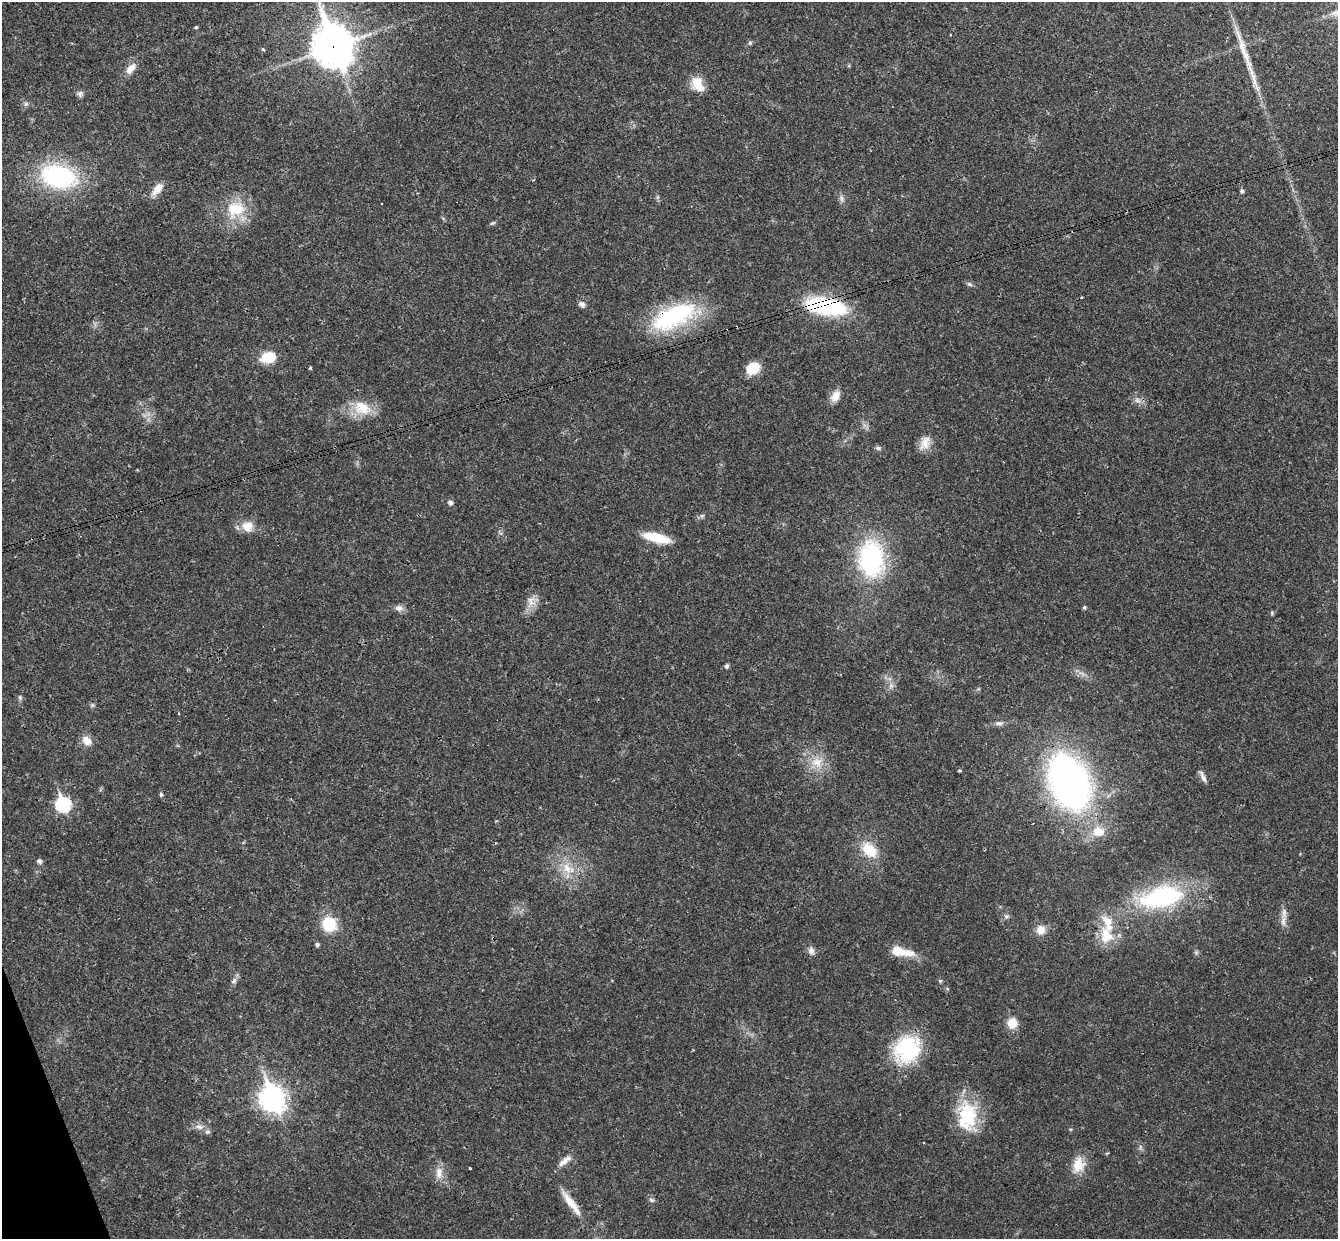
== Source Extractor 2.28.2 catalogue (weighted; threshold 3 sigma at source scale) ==
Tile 7 of 4 x 4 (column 3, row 2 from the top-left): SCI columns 2730-4065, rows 2645-3881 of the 5460 x 5411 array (HDU 1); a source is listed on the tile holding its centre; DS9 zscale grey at full resolution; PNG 1340 x 1241 px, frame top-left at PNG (2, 2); no overlay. Shown black and unused: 1% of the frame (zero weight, under 3 of 4 exposures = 6% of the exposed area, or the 3 px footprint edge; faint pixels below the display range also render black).
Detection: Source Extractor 2.28.2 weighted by HDU 2 'WHT'; one run over the whole footprint, this tile lists its part. Background 0.0325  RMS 0.0025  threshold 0.0114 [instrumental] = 3 sigma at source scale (4.5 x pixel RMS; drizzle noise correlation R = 1.50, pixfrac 1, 0.05/0.05 arcsec/px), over >= 5 px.
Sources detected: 84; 1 too faint to see at this stretch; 2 cosmic-ray / hot-pixel residue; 1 long thin detection or spike segment (spike, bleed or trail) — not listed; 4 inside a brighter listed object's ellipse — not listed separately; the other 76 listed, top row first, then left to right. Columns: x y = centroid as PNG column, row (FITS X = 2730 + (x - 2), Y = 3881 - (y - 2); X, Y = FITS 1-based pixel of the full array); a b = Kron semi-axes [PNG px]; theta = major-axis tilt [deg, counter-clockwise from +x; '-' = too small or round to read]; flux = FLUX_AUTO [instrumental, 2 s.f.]
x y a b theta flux
196 27 4 3 - 0.93
950 35 3 2 - 0.28
750 43 5 5 - 0.44
333 46 17 13 -69 590
263 49 4 4 - 0.4
131 68 16 9 48 2.5
697 81 19 14 50 3.9
80 94 8 8 - 0.78
26 104 7 5 45 0.59
58 176 34 22 -15 35
158 189 19 9 51 2.7
1242 191 5 5 - 0.57
658 197 7 4 89 0.44
841 198 11 6 -78 0.93
381 204 3 2 - 0.28
235 209 27 23 35 9.5
492 223 8 5 26 0.4
969 284 8 5 -18 0.58
582 304 9 7 -38 1
825 306 44 17 -10 25
674 316 59 25 24 28
268 357 16 11 11 6.7
310 368 4 4 - 0.34
753 368 14 11 31 5.8
835 396 15 10 59 2.3
1137 400 10 6 -18 1.1
362 408 27 18 -23 6.9
925 443 20 13 63 2.9
878 448 8 5 8 0.6
450 503 5 5 - 1.1
702 516 6 5 - 0.51
247 526 15 14 - 3.6
657 538 28 9 -13 7.5
871 558 33 23 -88 38
531 601 18 12 84 2.7
1084 607 4 4 - 0.49
399 608 12 8 -2 1.3
1272 613 6 5 - 0.35
727 666 7 5 71 0.55
891 686 7 6 - 0.86
20 697 7 5 -71 0.5
93 705 6 5 - 0.44
999 723 13 6 4 1
87 740 14 11 -44 2.4
817 762 19 16 3 5
1203 777 16 6 -68 1.3
1069 782 43 29 -67 130
161 795 7 5 -76 0.45
63 804 8 7 - 36
1098 832 15 12 -1 4.3
869 850 24 16 -45 6.9
39 861 7 6 - 0.67
567 868 20 13 -60 5.2
1162 897 58 26 12 32
1006 916 7 7 - 0.67
1283 921 17 7 83 1.9
329 924 14 14 - 9.7
1041 930 11 11 - 2.8
1106 935 26 19 -75 6.8
317 945 5 4 - 0.58
811 951 11 8 -72 1.3
906 953 26 10 -9 4.2
234 981 9 6 47 0.88
940 981 5 5 - 0.39
947 988 5 3 - 0.3
1012 1023 11 11 - 3.8
908 1049 30 26 57 23
272 1099 11 9 -65 240
967 1116 38 24 -87 15
199 1127 12 8 -14 1.5
564 1161 21 7 37 2.1
1078 1165 22 15 84 4.5
470 1168 4 2 - 0.19
439 1173 18 10 88 2.6
652 1200 8 5 -27 0.57
571 1203 41 8 -53 4.8
Overlapping masked pixels (flux is a lower limit): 5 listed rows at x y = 333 46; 825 306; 674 316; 1069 782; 571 1203
Isophote crosses this tile's border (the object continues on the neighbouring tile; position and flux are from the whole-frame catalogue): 1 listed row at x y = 333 46